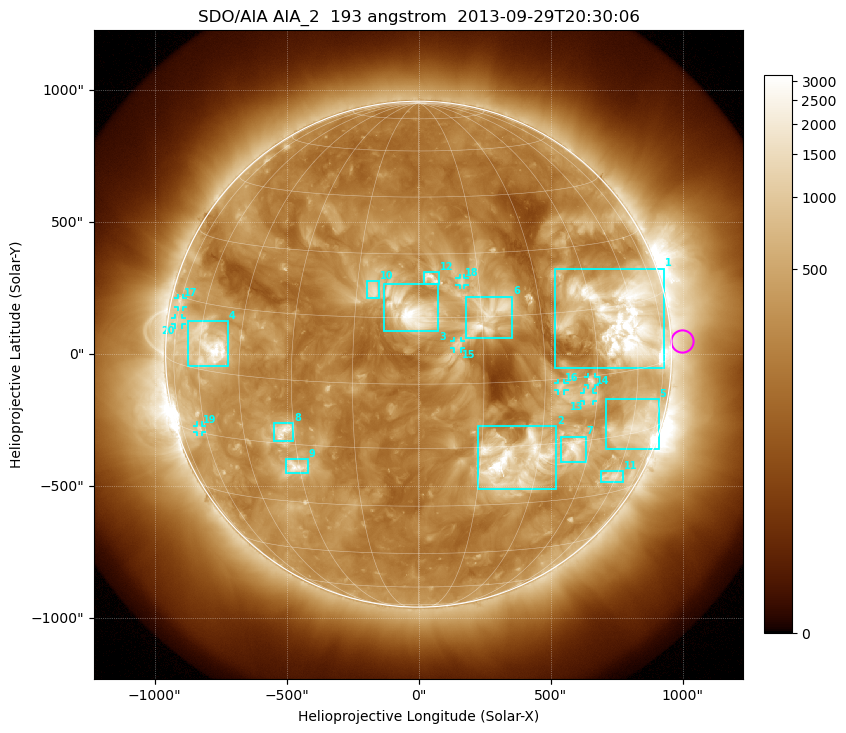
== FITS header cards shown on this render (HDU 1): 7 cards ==
TELESCOP= 'SDO/AIA'
INSTRUME= 'AIA_2'
WAVELNTH=                  193
WAVEUNIT= 'angstrom'
DATE-OBS= '2013-09-29T20:30:06.84'
CTYPE1  = 'HPLN-TAN'
CTYPE2  = 'HPLT-TAN'

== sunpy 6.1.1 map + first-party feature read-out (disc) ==
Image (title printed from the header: SDO/AIA AIA_2  193 angstrom  2013-09-29T20:30:06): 1024 x 1024 px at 2.4 arcsec/px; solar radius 958 arcsec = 399 px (full disc in frame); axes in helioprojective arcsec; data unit not stated in the header (colour bar unlabelled)
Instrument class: DISC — disc imager (sunpy class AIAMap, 193 A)
Bright regions (active regions / flare kernels): reference = the median radial profile (limb darkening/brightening removed); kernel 9 px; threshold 5 sigma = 669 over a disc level ~277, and >= 1.15x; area >= 12 px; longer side >= 10 px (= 24 arcsec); searched inside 0.97 R_sun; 22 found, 20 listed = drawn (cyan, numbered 1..; 8 of them under ~33 arcsec drawn as corner ticks so the feature stays visible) (cap 20 boxes per figure: the strongest are kept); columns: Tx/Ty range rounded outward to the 5 arcsec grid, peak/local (2 s.f.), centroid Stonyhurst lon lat
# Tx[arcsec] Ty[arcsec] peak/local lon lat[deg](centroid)
1 515..930 -55..325 16 +56 +12
2 225..520 -510..-270 16 +24 -19
3 -130..75 85..270 9.9 -2 +16
4 -875..-720 -45..125 13 -56 +6
5 710..910 -360..-170 5.5 +63 -13
6 180..355 60..220 7.8 +17 +15
7 540..635 -410..-310 8.2 +40 -17
8 -550..-475 -330..-260 7.6 -33 -12
9 -505..-420 -450..-395 7.7 -31 -21
10 -195..-145 210..275 5.9 -11 +21
11 690..775 -485..-445 5.6 +58 -25
12 20..80 265..310 6.7 +3 +24
13 625..660 -180..-145 4.1 +42 -5
14 640..670 -115..-85 5.1 +43 -1
15 135..160 20..50 3.7 +9 +9
16 525..555 -140..-110 4.3 +34 -2
17 -915..-890 180..210 3.3 -75 +14
18 155..175 260..290 4.1 +11 +23
19 -840..-820 -295..-270 4.1 -63 -14
20 -925..-895 110..140 2.9 -75 +9
Off-limb structures (1.02-1.3 R_sun): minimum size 162 px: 3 found; the strongest spans PA ~235..305 deg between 1.02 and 1.3 R_sun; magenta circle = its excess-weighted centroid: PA ~275 deg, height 1.04 R_sun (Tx ~1000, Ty ~50 arcsec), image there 1.8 x the reference